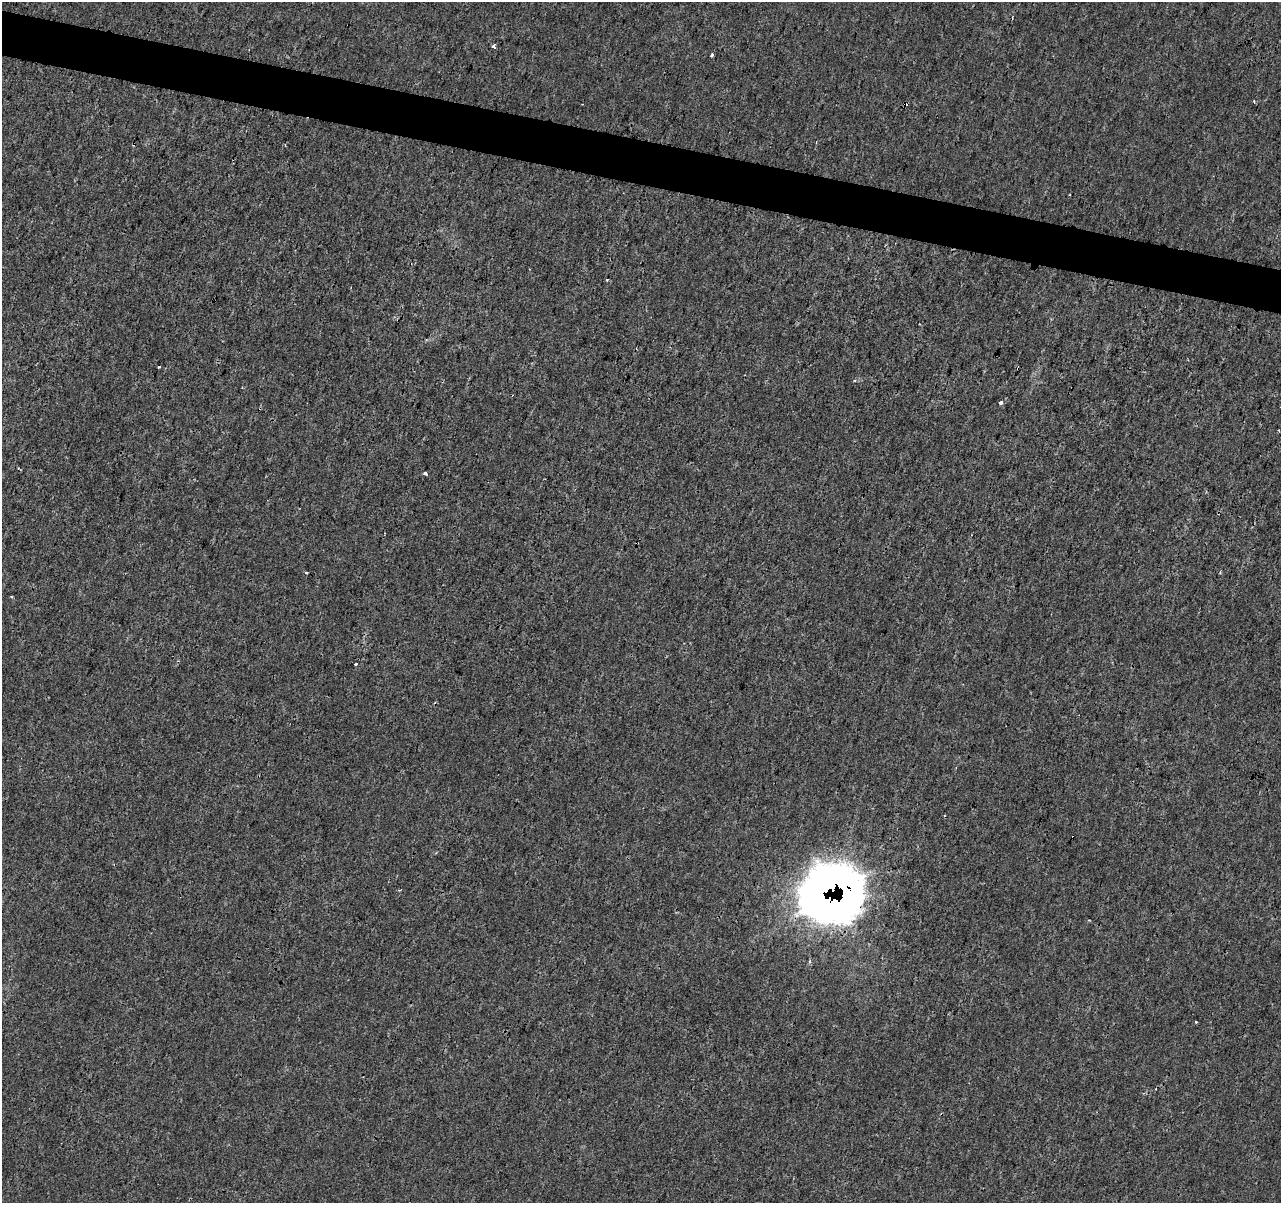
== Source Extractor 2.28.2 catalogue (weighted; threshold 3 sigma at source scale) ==
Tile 11 of 4 x 4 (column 3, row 3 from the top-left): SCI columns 2567-3845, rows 1486-2686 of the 5125 x 5312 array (HDU 1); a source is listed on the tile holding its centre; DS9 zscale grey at full resolution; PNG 1283 x 1205 px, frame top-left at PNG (2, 2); no overlay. Shown black and unused: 4% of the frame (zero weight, under 3 of 4 exposures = <1% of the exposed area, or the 3 px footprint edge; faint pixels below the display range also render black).
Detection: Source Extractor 2.28.2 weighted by HDU 2 'WHT'; one run over the whole footprint, this tile lists its part. Background 5.92e-05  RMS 0.0014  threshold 0.00628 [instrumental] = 3 sigma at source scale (4.5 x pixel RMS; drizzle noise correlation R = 1.50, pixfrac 1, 0.0396/0.0396 arcsec/px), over >= 5 px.
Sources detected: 15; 2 cosmic-ray / hot-pixel residue — not listed; the other 13 listed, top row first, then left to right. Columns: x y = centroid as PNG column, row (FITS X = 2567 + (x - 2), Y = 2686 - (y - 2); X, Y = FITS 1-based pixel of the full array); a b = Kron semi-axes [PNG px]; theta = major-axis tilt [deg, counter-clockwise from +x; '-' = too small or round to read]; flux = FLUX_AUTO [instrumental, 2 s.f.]
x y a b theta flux
494 47 3 3 - 38
712 54 4 3 - 1.7
1254 101 4 3 - 0.17
607 279 3 3 - 0.2
159 367 3 2 - 0.21
1018 368 3 2 - 0.14
1001 403 3 3 - 0.77
18 468 3 3 - 0.16
425 474 5 3 - 0.85
306 573 3 2 - 0.51
356 664 3 3 - 0.4
833 893 42 39 19 150
1196 1022 3 2 - 0.16
Overlapping masked pixels (flux is a lower limit): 2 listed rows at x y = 1018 368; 833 893